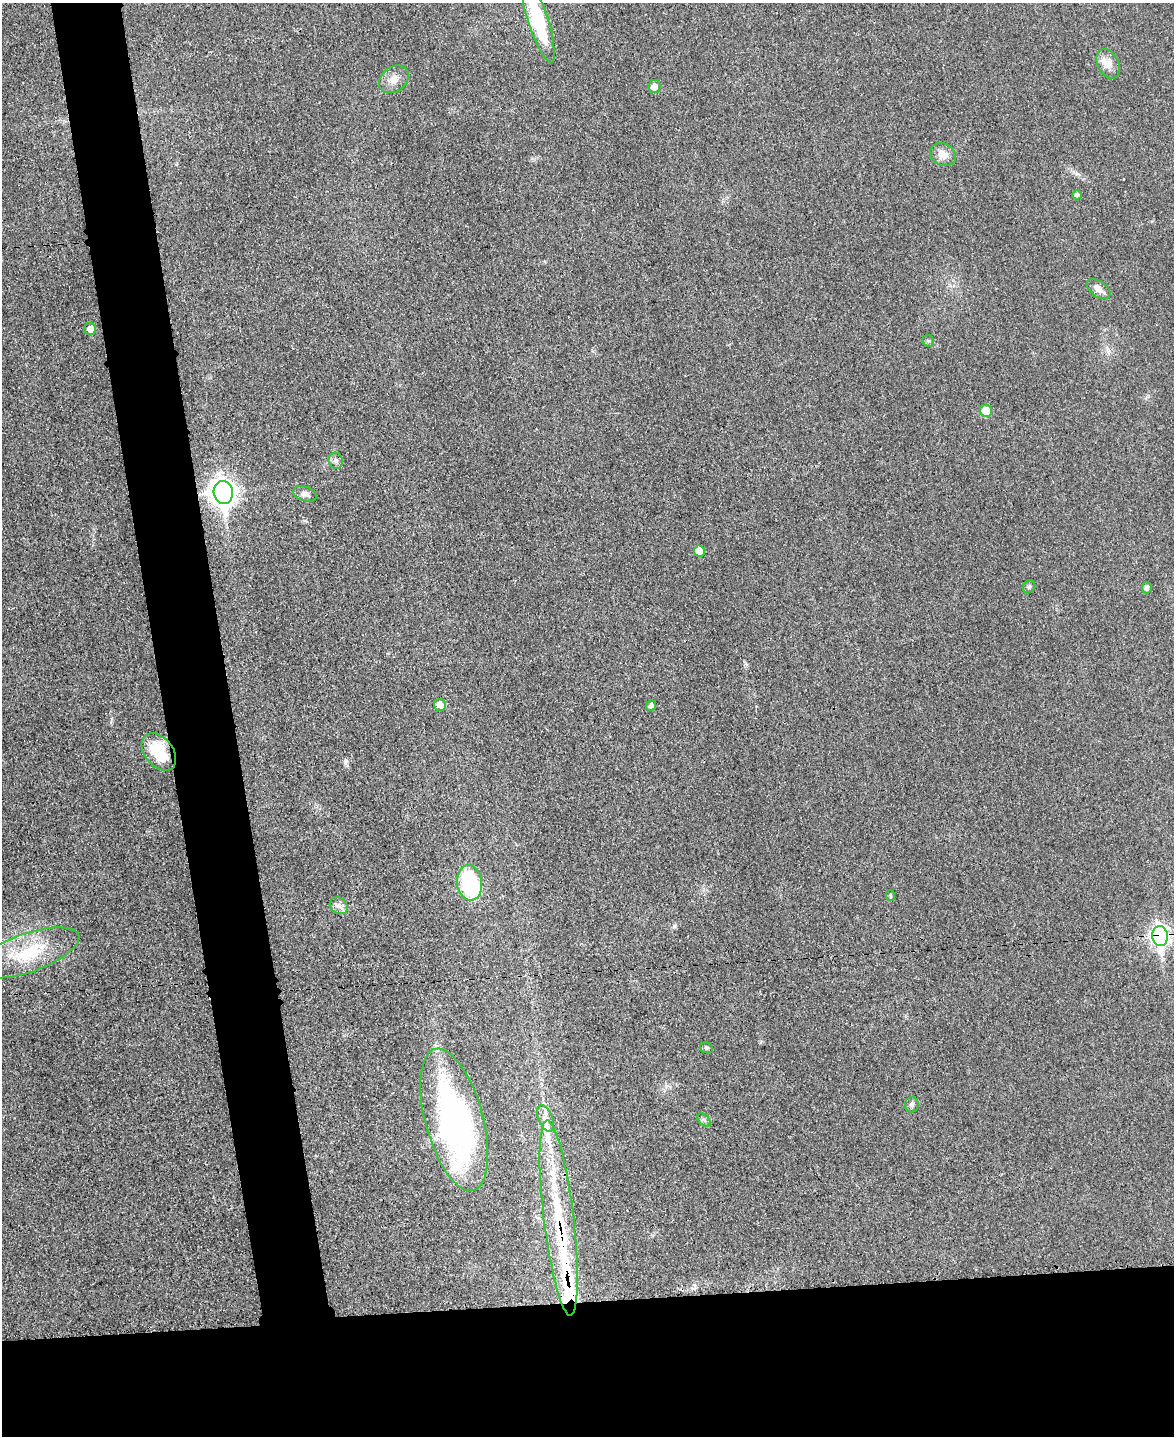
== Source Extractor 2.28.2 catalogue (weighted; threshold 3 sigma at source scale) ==
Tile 11 of 4 x 3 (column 3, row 3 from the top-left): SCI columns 2359-3530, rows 252-1685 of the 4714 x 4696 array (HDU 1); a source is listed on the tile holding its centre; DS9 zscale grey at full resolution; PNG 1176 x 1438 px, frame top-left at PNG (2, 3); each listed source drawn as its Kron ellipse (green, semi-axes under 4 px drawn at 4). Shown black and unused: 15% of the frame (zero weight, under 3 of 4 exposures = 2% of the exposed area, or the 3 px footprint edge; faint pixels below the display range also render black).
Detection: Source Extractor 2.28.2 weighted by HDU 2 'WHT'; one run over the whole footprint, this tile lists its part. Background 0.0269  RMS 0.0049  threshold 0.0222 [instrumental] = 3 sigma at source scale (4.5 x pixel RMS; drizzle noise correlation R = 1.50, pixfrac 1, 0.05/0.05 arcsec/px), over >= 5 px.
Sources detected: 38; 1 inside a brighter object's white glare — neither listed nor drawn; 7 inside a brighter listed object's ellipse — not listed separately; the other 30 listed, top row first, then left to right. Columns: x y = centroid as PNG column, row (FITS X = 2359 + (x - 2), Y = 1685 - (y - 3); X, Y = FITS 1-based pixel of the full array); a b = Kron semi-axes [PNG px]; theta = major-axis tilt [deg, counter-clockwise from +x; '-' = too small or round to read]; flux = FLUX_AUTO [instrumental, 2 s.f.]
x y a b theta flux
538 20 44 10 -72 41
1108 64 16 10 -64 4.5
394 79 16 12 37 5.1
654 87 6 6 - 4.1
943 155 13 11 -29 5.1
1077 195 5 4 - 1.2
1098 289 13 7 -36 3.5
90 329 6 5 - 3.8
928 341 6 5 - 0.89
986 411 6 6 - 8.3
336 461 8 7 - 1.7
223 492 11 9 -80 470
305 494 12 7 -16 2.4
699 551 5 5 - 4.7
1029 587 7 5 58 1.1
1147 588 5 5 - 1.8
440 705 6 5 - 5.1
651 706 5 4 - 1.9
159 752 21 14 -51 19
470 883 18 12 -83 37
890 896 5 4 - 0.72
339 906 9 7 -37 2.3
1160 936 10 8 -81 200
28 953 54 19 19 28
706 1048 7 5 -20 0.88
912 1105 7 7 - 1.5
546 1118 14 7 -67 3.5
454 1120 73 29 -75 130
704 1120 8 5 -45 1.1
559 1218 98 15 -83 58
Overlapping masked pixels (flux is a lower limit): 2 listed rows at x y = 1160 936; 559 1218
Isophote crosses this tile's border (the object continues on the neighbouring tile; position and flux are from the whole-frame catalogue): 1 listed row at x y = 538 20
Unlisted compact peaks at least as high as the median listed source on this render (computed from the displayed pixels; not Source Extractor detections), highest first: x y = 674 926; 346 761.